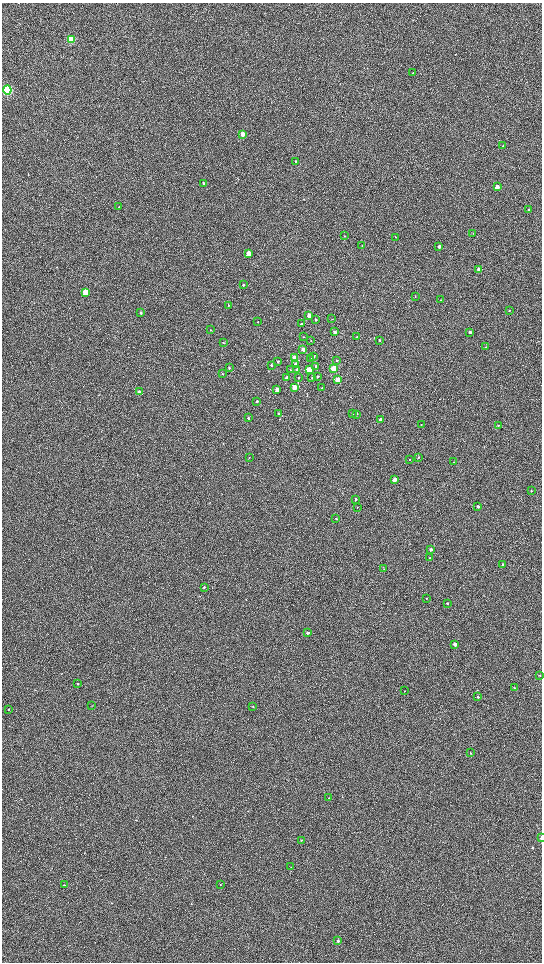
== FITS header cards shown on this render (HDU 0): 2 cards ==
NAXIS1  =                 1080 / length of data axis 1
NAXIS2  =                 1920 / length of data axis 2

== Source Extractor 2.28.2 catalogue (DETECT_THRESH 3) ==
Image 1080 x 1920 px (HDU 0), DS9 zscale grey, zoomed out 1/2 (1 PNG px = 2 x 2 image px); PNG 544 x 964 px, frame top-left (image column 1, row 1919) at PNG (2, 3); each listed source drawn as its Kron ellipse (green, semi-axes under 4 px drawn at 4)
Background 603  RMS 57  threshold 171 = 3 sigma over >= 5 px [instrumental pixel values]
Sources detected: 106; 1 cannot appear on this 1/2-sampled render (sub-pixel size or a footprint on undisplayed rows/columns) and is neither listed nor drawn; the other 105 listed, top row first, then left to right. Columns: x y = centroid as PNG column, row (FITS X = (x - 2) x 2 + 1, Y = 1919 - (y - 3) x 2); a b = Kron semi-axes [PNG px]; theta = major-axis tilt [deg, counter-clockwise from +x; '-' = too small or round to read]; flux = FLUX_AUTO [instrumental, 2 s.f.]
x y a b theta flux
71 39 4 3 - 9.5e+05
413 73 3 2 - 4.4e+03
7 90 4 4 - 2.2e+06
243 134 3 3 - 9.3e+04
503 146 2 2 - 4.9e+03
296 161 3 3 - 1.0e+04
204 183 3 3 - 1.8e+04
497 187 3 2 - 2.1e+05
119 207 3 2 - 4.0e+03
529 209 2 2 - 1.2e+04
473 233 2 2 - 3.6e+03
344 236 3 2 - 5.3e+03
395 237 3 2 - 4.4e+03
362 245 2 2 - 5.0e+03
439 246 3 2 - 2.5e+04
249 254 3 3 - 2.3e+05
479 269 3 2 - 1.2e+05
243 285 3 2 - 9.0e+03
85 292 4 3 - 2.3e+05
415 296 2 2 - 4.7e+03
441 300 3 2 - 4.4e+03
228 305 2 2 - 5.4e+03
509 310 3 2 - 6.3e+03
141 313 3 3 - 1.2e+04
309 315 3 2 - 7.0e+04
332 319 3 2 - 3.4e+03
316 320 3 3 - 1.2e+04
258 322 2 2 - 5.2e+03
301 324 2 2 - 1.7e+04
210 330 3 2 - 4.3e+03
335 332 3 2 - 3.8e+04
470 332 2 2 - 3.1e+04
304 337 3 2 - 3.3e+03
357 337 2 2 - 6.1e+03
380 340 3 2 - 9.8e+03
311 341 3 2 - 5.0e+03
223 343 3 3 - 9.3e+03
485 347 2 1 - 3.0e+03
303 349 4 3 - 3.5e+04
314 356 3 3 - 1.4e+04
295 358 3 3 - 2.0e+05
311 359 3 3 - 1.3e+04
278 361 3 2 - 1.2e+04
337 361 2 2 - 1.1e+04
295 364 3 3 - 5.4e+04
271 365 3 2 - 9.0e+03
316 366 3 2 - 1.3e+04
229 368 3 3 - 9.9e+03
333 368 3 3 - 4.7e+05
297 369 3 3 - 2.6e+04
291 370 4 2 - 5.1e+03
309 370 3 3 - 2.8e+05
222 374 3 2 - 7.7e+03
317 376 2 2 - 1.3e+04
312 377 3 2 - 1.6e+04
286 378 3 3 - 4.2e+04
299 378 2 2 - 6.5e+03
337 380 3 3 - 2.1e+05
294 387 3 3 - 1.5e+05
322 388 2 2 - 4.6e+03
277 389 3 3 - 8.1e+04
139 391 3 3 - 1.8e+04
257 401 3 3 - 1.1e+04
353 413 3 2 - 9.2e+03
279 414 3 3 - 5.4e+04
356 414 3 3 - 1.0e+04
248 418 3 3 - 1.2e+04
381 419 3 2 - 7.3e+04
421 425 2 2 - 3.8e+03
498 425 2 2 - 4.8e+03
249 457 3 2 - 4.4e+03
418 457 3 2 - 7.4e+03
410 459 2 2 - 6.1e+03
454 462 2 2 - 4.6e+03
395 479 3 2 - 1.0e+05
531 491 2 2 - 6.6e+03
356 499 3 2 - 1.7e+04
478 506 3 2 - 2.6e+04
357 507 3 2 - 4.2e+03
336 519 2 2 - 7.4e+03
431 549 3 2 - 3.2e+04
429 558 3 2 - 6.6e+03
503 565 2 2 - 8.3e+03
384 569 3 2 - 5.1e+03
204 587 2 2 - 1.4e+04
426 598 2 2 - 4.1e+03
447 603 2 2 - 9.9e+03
308 633 2 2 - 3.2e+04
455 644 3 2 - 5.4e+04
540 675 2 2 - 5.4e+03
78 684 3 2 - 9.7e+03
514 688 2 2 - 5.2e+03
405 691 2 2 - 4.2e+03
478 697 3 3 - 1.2e+04
92 705 3 2 - 4.5e+03
253 706 2 2 - 6.3e+03
8 710 2 2 - 5.0e+03
470 753 2 2 - 5.2e+03
329 798 2 2 - 4.7e+03
541 838 4 2 - 2.4e+04
302 840 3 2 - 4.9e+03
291 867 2 1 - 2.8e+03
220 884 2 2 - 4.1e+03
64 885 3 2 - 5.7e+03
338 941 4 3 - 1.9e+04
At the frame edge (FLAGS 8, measured only in part): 1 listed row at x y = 541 838
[1 sub-pixel or undisplayed-footprint detection neither listed nor drawn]